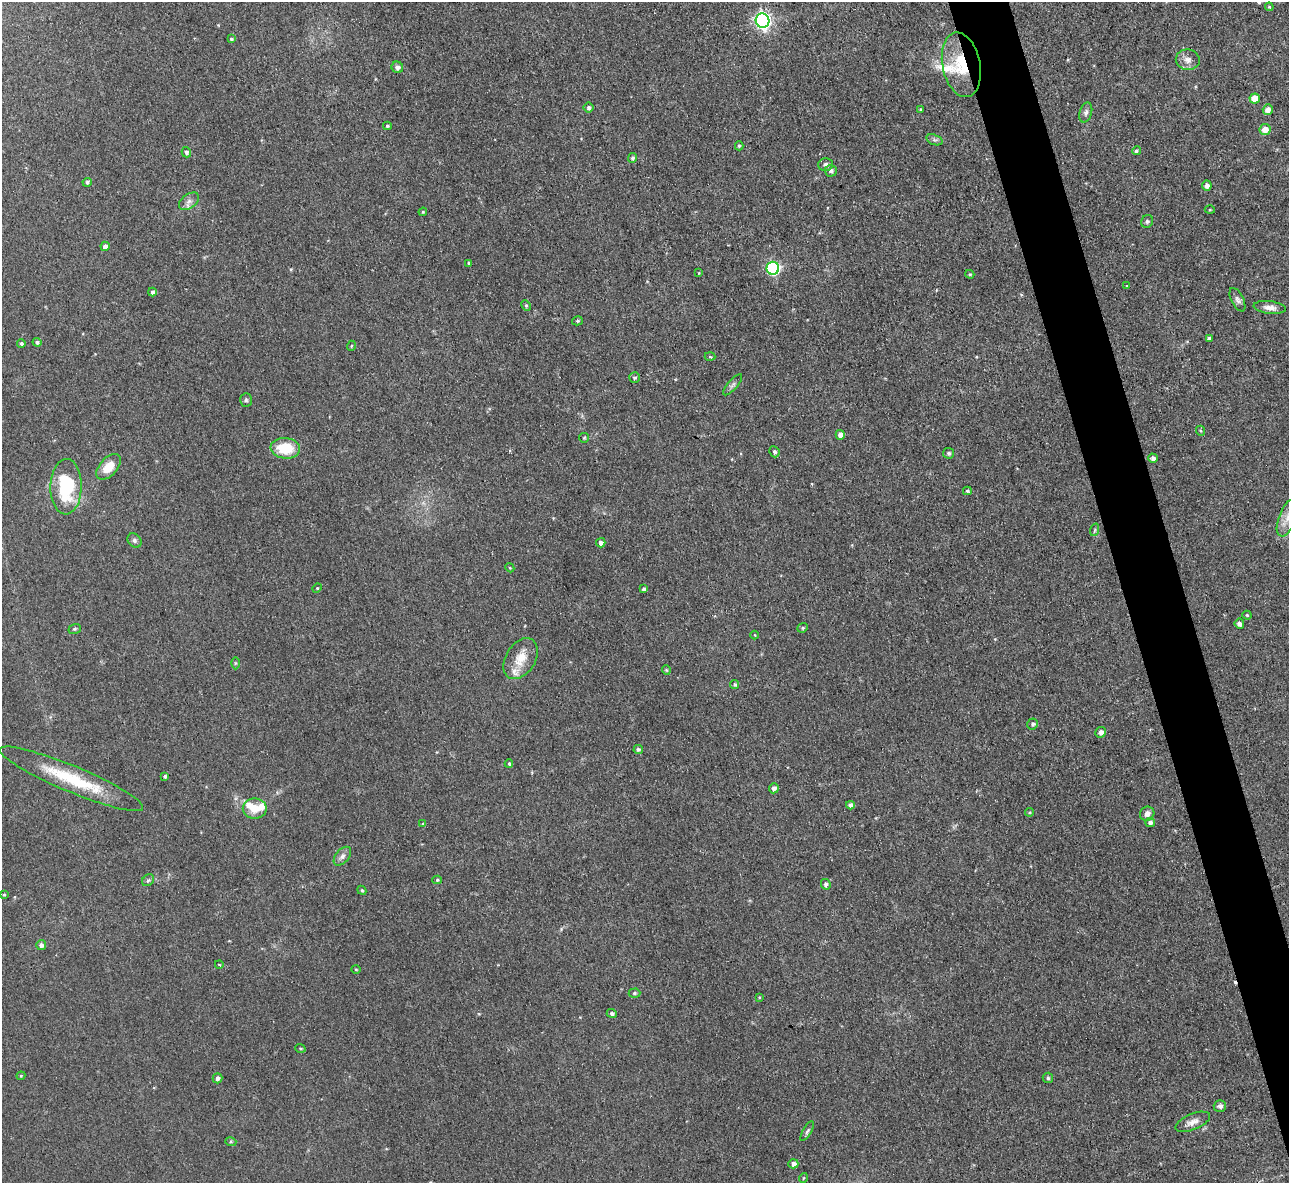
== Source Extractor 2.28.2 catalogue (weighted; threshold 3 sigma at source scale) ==
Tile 6 of 4 x 4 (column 2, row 2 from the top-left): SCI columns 1287-2573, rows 2503-3683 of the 5146 x 5127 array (HDU 1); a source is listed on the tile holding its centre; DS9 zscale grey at full resolution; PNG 1291 x 1185 px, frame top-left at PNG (2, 2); each listed source drawn as its Kron ellipse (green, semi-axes under 4 px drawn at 4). Shown black and unused: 4% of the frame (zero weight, under 3 of 4 exposures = <1% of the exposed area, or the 3 px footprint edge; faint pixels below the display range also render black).
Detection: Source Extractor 2.28.2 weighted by HDU 2 'WHT'; one run over the whole footprint, this tile lists its part. Background 0.0491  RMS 0.0074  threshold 0.0332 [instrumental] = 3 sigma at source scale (4.5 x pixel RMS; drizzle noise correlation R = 1.50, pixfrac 1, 0.05/0.05 arcsec/px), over >= 5 px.
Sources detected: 111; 1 cosmic-ray / hot-pixel residue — neither listed nor drawn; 4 inside a brighter listed object's ellipse — not listed separately; the other 106 listed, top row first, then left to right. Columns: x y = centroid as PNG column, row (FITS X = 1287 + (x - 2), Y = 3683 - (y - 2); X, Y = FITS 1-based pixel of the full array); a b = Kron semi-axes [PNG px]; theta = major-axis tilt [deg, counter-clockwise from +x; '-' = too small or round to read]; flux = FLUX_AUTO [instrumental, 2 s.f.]
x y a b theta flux
1269 7 4 4 - 0.81
763 21 7 7 - 240
231 39 4 3 - 1.1
1188 60 12 10 -8 5
961 65 33 19 -79 30
397 67 6 5 - 3
1255 99 5 5 - 13
589 107 5 5 - 2
921 109 4 3 - 0.88
1268 110 5 5 - 4.4
1086 112 10 6 73 2.3
387 126 4 3 - 1.2
1265 130 5 5 - 7.2
934 140 8 5 -19 1.7
739 146 4 4 - 1.5
1136 151 4 4 - 1.4
186 152 5 4 - 2
632 158 5 4 - 1.5
826 164 7 6 - 2.1
831 171 6 6 - 2.3
87 182 4 4 - 1.6
1207 185 5 5 - 3.1
189 201 11 7 35 3.4
1210 210 5 3 - 0.75
423 212 4 4 - 1
1147 221 7 5 57 1.3
105 246 5 4 - 3.6
469 263 3 3 - 1
773 268 6 6 - 100
699 273 3 3 - 0.57
970 274 5 3 - 0.83
1127 286 3 3 - 0.64
152 292 4 4 - 1.9
1237 300 13 6 -63 2.6
526 306 5 4 - 1
1270 307 16 6 -6 4.7
577 321 5 4 - 1.1
1209 338 4 3 - 1.6
37 342 4 4 - 1.6
21 343 4 4 - 1.4
351 346 5 3 - 0.66
710 357 5 3 - 0.91
635 377 5 5 - 1.6
733 385 13 5 50 2.1
246 400 7 5 87 1.4
1201 431 5 3 - 0.89
840 435 5 4 - 4.7
584 438 5 4 - 0.96
285 448 14 10 -5 22
774 452 5 5 - 1.8
949 453 5 5 - 1.7
1153 458 5 4 - 2.6
108 467 15 9 48 13
66 487 28 15 89 47
967 491 4 3 - 1.2
1288 517 20 8 68 7.9
1094 530 6 4 70 1
134 540 8 6 -47 1.8
601 543 5 4 - 2.5
510 568 4 3 - 0.6
317 588 5 4 - 0.81
644 589 4 4 - 2.1
1247 615 4 4 - 0.84
1239 624 5 5 - 2.9
803 628 5 4 - 1.2
75 629 6 5 - 1.2
755 635 4 3 - 0.54
521 659 22 15 58 14
235 663 6 4 90 0.96
666 670 4 4 - 0.82
735 684 4 4 - 1.3
1033 724 5 5 - 1.8
1101 732 5 5 - 3.4
638 749 4 4 - 1.7
509 764 4 3 - 1.2
165 776 4 3 - 1.6
71 779 77 13 -23 43
774 788 5 5 - 3.2
850 805 4 4 - 2.8
255 808 12 10 0 10
1029 812 4 4 - 0.85
1147 814 7 6 - 3.8
1150 823 5 4 - 2.4
423 824 4 4 - 1.1
342 856 11 6 50 3.1
148 880 6 5 - 1.4
437 880 5 4 - 1.2
826 884 5 5 - 2.3
362 890 5 4 - 1
4 895 4 3 - 0.89
41 945 5 5 - 2.4
219 964 4 3 - 0.54
356 969 5 3 - 0.73
634 993 6 4 2 1.2
759 997 4 3 - 0.67
612 1013 5 4 - 1.9
300 1048 5 3 - 0.79
21 1076 4 4 - 0.88
217 1078 5 5 - 2.5
1048 1078 5 5 - 1.3
1220 1106 6 5 - 2.8
1193 1122 18 8 22 5.7
807 1131 11 4 59 1.7
231 1142 5 3 - 0.94
793 1164 5 5 - 3.1
803 1178 5 3 - 0.64
Overlapping masked pixels (flux is a lower limit): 1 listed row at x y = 961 65
Isophote crosses this tile's border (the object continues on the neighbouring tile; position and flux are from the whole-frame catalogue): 1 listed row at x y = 1288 517